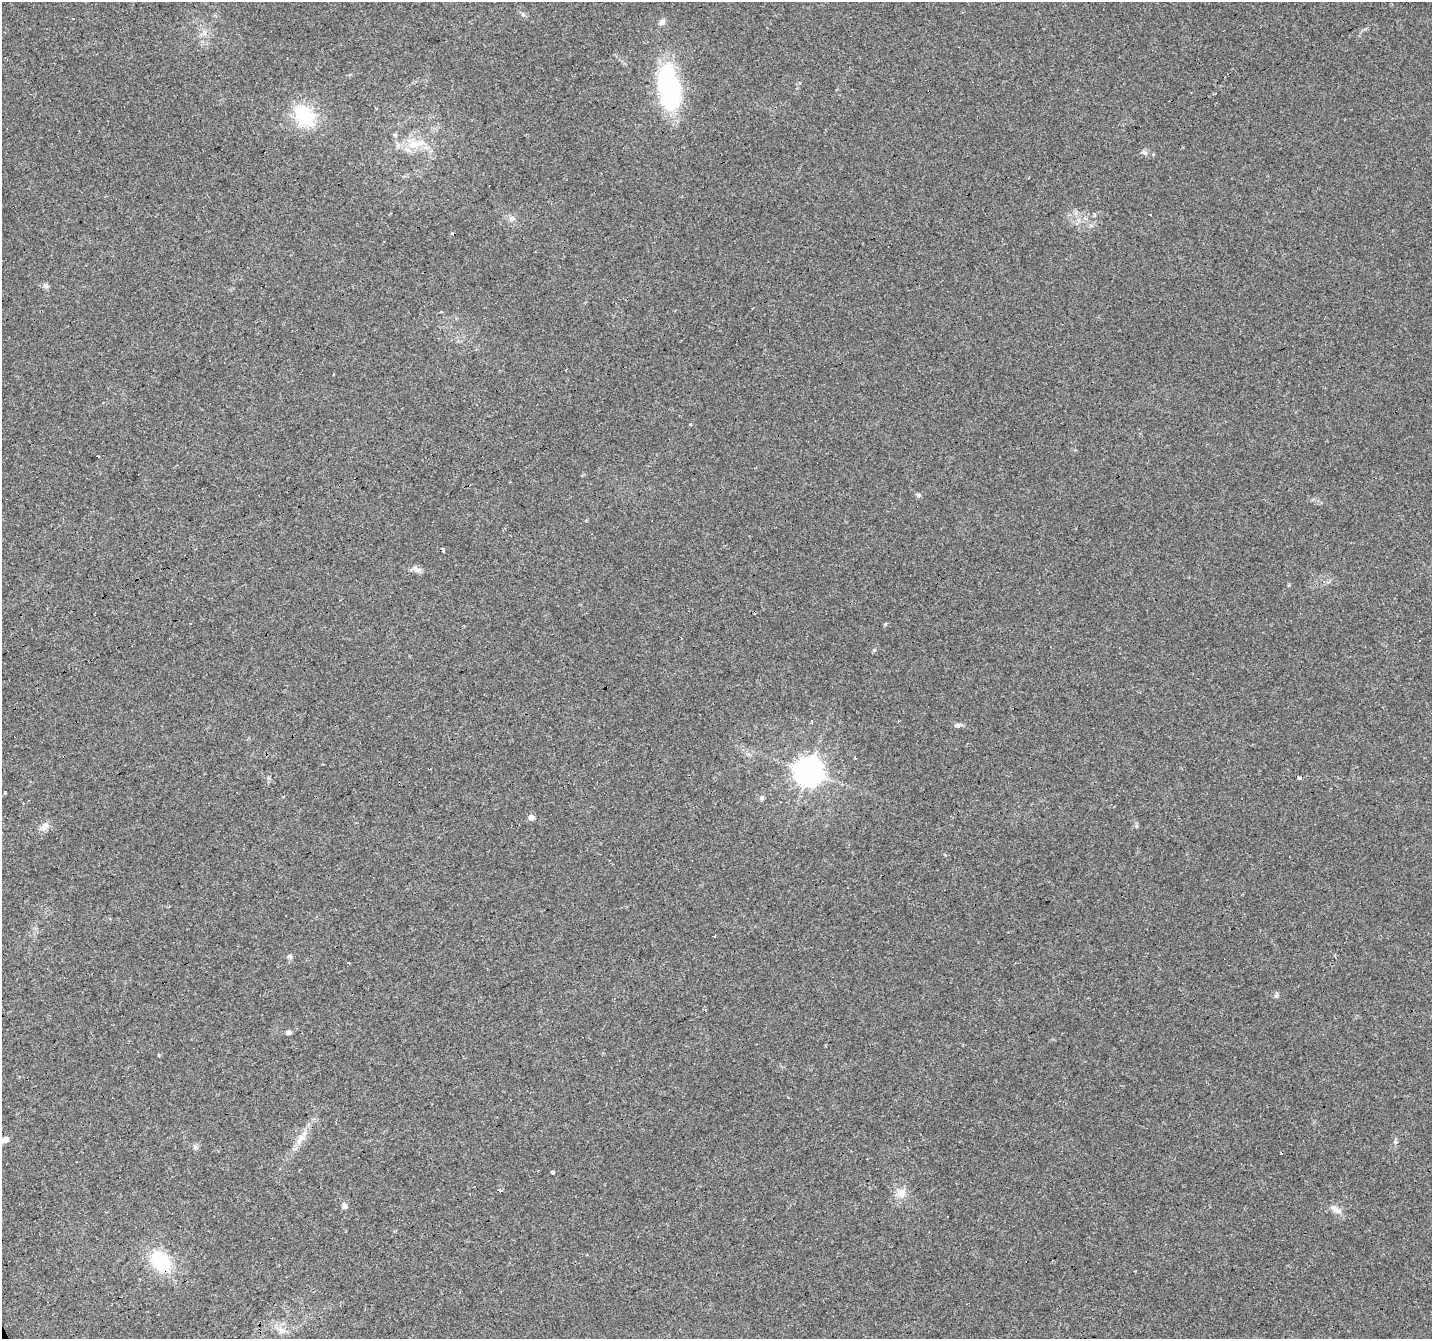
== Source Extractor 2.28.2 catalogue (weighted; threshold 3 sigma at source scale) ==
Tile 7 of 4 x 4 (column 3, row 2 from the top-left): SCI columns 2861-4290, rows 2827-4163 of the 5720 x 5594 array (HDU 1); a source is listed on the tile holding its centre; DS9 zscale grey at full resolution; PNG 1434 x 1341 px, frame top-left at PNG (2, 2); no overlay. Shown black and unused: <1% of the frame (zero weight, under 3 of 4 exposures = <1% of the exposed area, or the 3 px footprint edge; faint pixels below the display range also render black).
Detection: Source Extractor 2.28.2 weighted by HDU 2 'WHT'; one run over the whole footprint, this tile lists its part. Background 0.0436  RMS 0.005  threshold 0.0225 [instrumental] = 3 sigma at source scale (4.5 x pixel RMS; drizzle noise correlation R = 1.50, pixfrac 1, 0.0396/0.0396 arcsec/px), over >= 5 px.
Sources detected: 52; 9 cosmic-ray / hot-pixel residue — not listed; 1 inside a brighter listed object's ellipse — not listed separately; the other 42 listed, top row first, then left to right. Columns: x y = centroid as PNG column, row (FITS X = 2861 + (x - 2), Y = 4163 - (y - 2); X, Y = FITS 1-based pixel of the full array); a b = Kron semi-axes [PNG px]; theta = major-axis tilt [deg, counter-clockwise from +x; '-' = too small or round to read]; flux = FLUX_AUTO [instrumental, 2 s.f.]
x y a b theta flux
523 14 6 5 - 0.88
662 22 10 6 47 1.7
204 33 8 6 88 2.1
669 87 48 19 -80 69
1215 94 4 2 - 0.5
304 115 27 20 -49 26
413 144 12 11 - 7
1144 153 9 5 -31 1.4
512 218 8 7 - 2.1
46 286 8 6 -42 1.5
441 312 3 3 - 0.99
690 425 3 3 - 1.2
98 456 3 3 - 1.8
918 495 6 5 - 0.89
443 550 4 3 - 5.3
417 569 12 6 -12 2
874 650 5 4 - 0.59
811 721 3 3 - 1
957 725 9 5 6 1.4
855 758 4 3 - 0.43
808 771 8 8 - 640
1300 777 4 3 - 2
5 792 3 3 - 6.3
762 798 7 5 71 0.95
531 817 5 4 - 3.6
44 826 13 9 44 2.9
290 956 7 5 13 1
1276 995 7 4 44 0.84
288 1032 8 5 8 1.2
158 1055 3 2 - 0.83
304 1133 8 5 31 2
5 1140 5 4 - 4.6
195 1147 6 6 - 1.1
1281 1153 3 2 - 0.59
553 1172 4 3 - 2.1
500 1190 4 3 - 13
901 1193 12 11 - 4.6
344 1206 8 6 -74 1.5
1336 1210 13 8 -23 2.9
947 1217 3 2 - 0.64
160 1262 21 15 -47 28
282 1330 12 8 -29 3.1
Overlapping masked pixels (flux is a lower limit): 2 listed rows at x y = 443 550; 160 1262